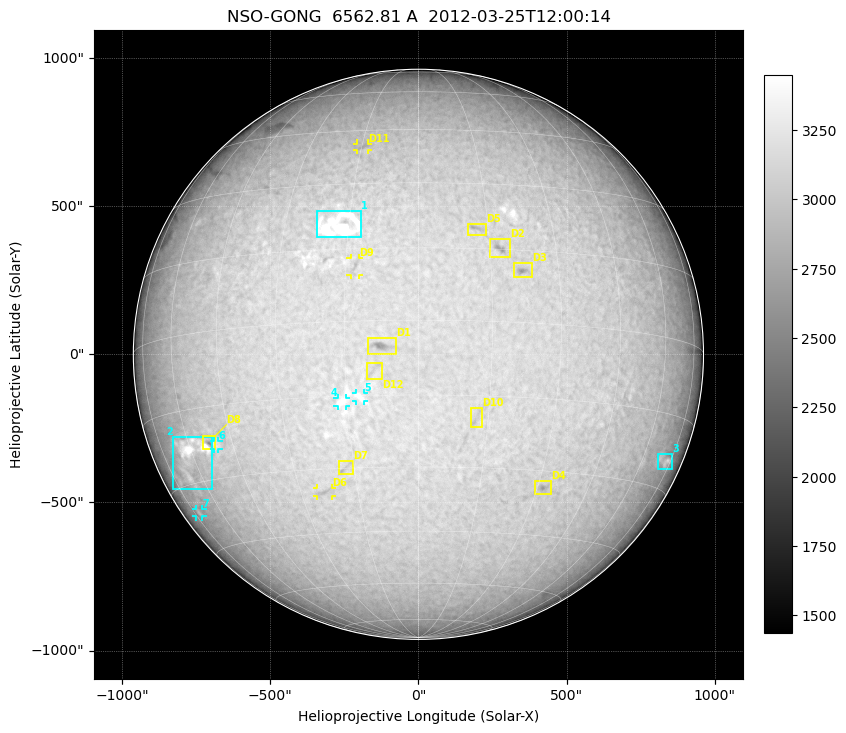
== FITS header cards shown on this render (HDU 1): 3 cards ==
TELESCOP= 'NSO-GONG'           / NSO/GONG Network
WAVELNTH=             6562.808 / [A] exact wavelength of obs
DATE-OBS= '2012-03-25T12:00:14' / Observation start date and time (UTC)

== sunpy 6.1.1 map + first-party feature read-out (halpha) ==
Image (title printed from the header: NSO-GONG  6562.81 A  2012-03-25T12:00:14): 2048 x 2048 px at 1.07 arcsec/px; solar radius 962 arcsec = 900 px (full disc in frame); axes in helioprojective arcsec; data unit not stated in the header (colour bar unlabelled)
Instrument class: HALPHA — H-alpha (6563 A) chromospheric image
Bright regions (plage): reference = the median radial profile (limb darkening/brightening removed); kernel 17 px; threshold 5 sigma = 203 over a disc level ~3047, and >= 1.075x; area >= 63 px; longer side >= 22 px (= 24 arcsec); searched inside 0.97 R_sun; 7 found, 7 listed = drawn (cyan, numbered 1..; 4 of them under ~29 arcsec drawn as corner ticks so the feature stays visible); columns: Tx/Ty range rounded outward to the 5 arcsec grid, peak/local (2 s.f.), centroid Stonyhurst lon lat
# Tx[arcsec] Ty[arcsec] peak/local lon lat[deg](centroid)
1 -345..-195 395..485 1.2 -17 +20
2 -830..-695 -460..-275 1.3 -62 -25
3 805..855 -390..-335 1.2 +72 -24
4 -275..-245 -175..-145 1.1 -16 -16
5 -210..-180 -160..-130 1.1 -12 -15
6 -690..-675 -320..-290 1.1 -50 -23
7 -750..-730 -550..-520 1.1 -71 -36
Dark features (filaments and sunspots): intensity divided by the median radial (limb-darkening) profile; local-median window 148 px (8% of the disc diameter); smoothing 5 px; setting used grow <= 0.95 with closing radius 7 px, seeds <= 0.88 or >= 162 px of the 54-px (= 58 arcsec) line detector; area >= 63 px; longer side >= 22 px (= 24 arcsec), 11 px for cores <= 0.7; searched inside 0.97 R_sun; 12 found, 12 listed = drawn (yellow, D1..; 3 of them under ~29 arcsec drawn as corner ticks so the feature stays visible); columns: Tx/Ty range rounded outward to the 5 arcsec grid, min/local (2 s.f., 1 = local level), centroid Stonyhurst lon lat
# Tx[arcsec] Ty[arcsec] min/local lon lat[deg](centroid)
D1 -170..-75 0..60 0.83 -8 -5
D2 240..310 325..390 0.84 +17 +15
D3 320..385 260..310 0.84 +22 +11
D4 390..450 -475..-425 0.86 +32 -34
D5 165..230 400..440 0.88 +12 +19
D6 -345..-290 -480..-450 0.91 -24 -35
D7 -270..-220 -405..-360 0.9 -17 -30
D8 -730..-685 -320..-275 0.83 -52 -22
D9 -230..-200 265..325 0.9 -13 +11
D10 175..215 -250..-180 0.92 +12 -20
D11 -210..-170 685..715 0.92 -15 +40
D12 -175..-125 -85..-30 0.94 -9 -10
Off-limb: outside the limb everything is below the colour-scale floor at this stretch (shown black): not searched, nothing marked